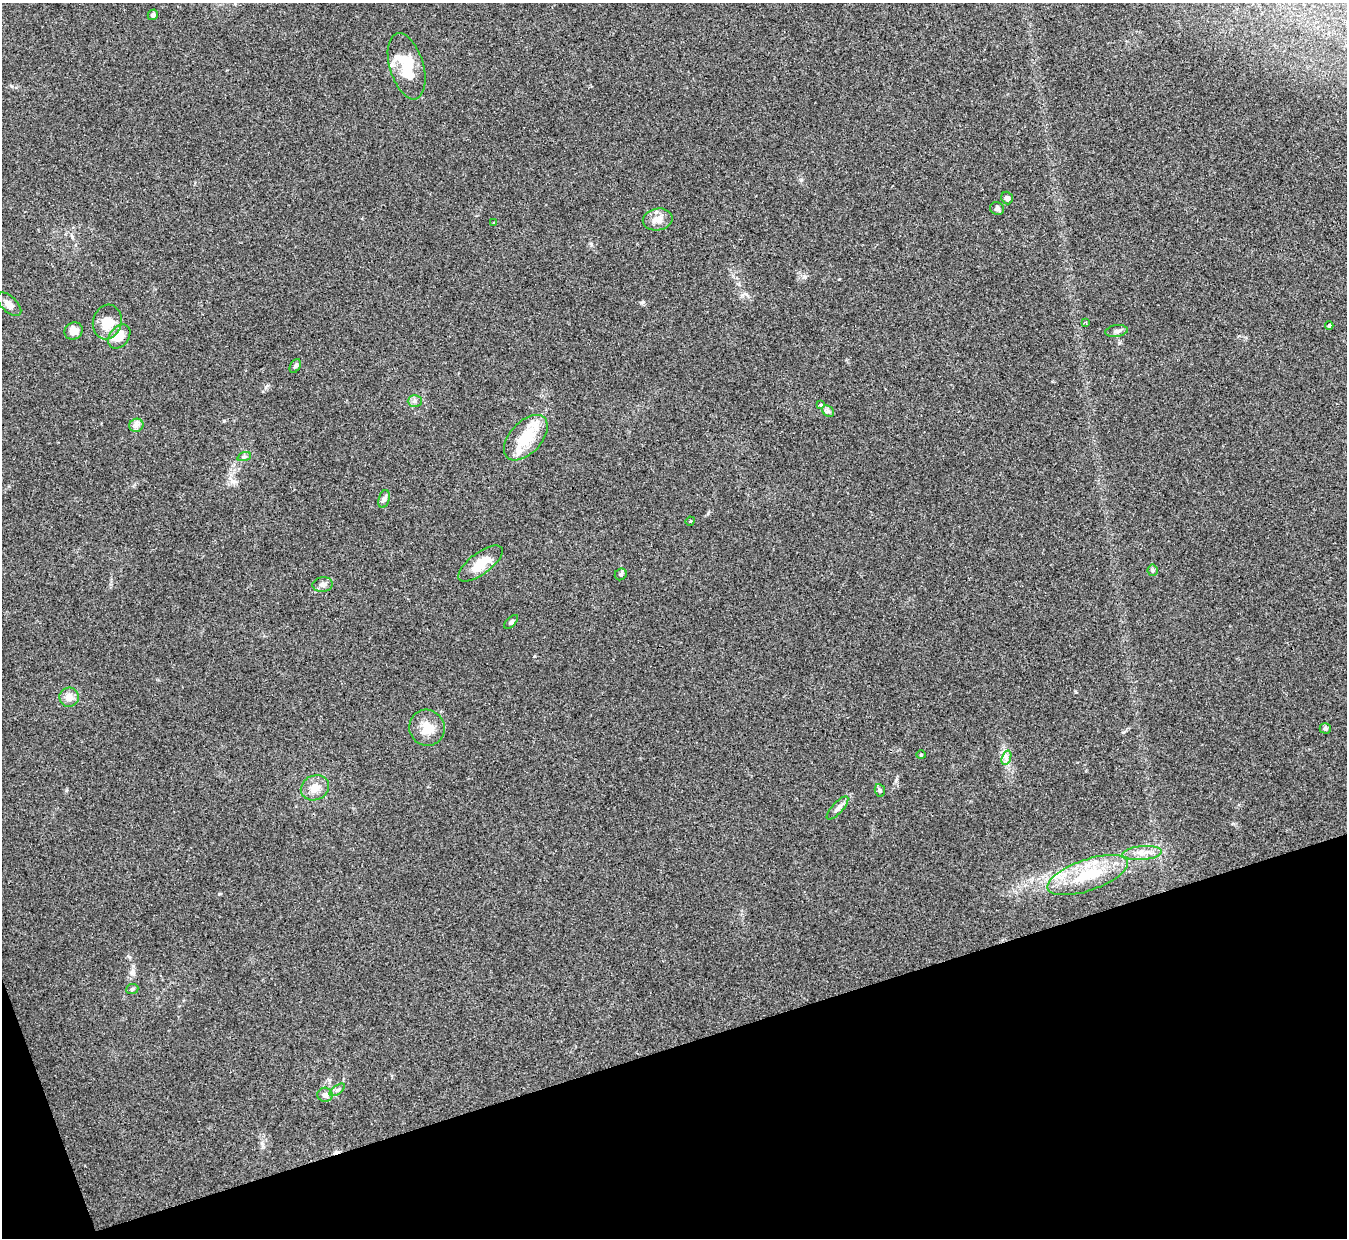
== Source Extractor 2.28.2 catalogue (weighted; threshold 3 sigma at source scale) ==
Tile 14 of 4 x 4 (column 2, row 4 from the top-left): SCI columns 1355-2699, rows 159-1394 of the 5402 x 5386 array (HDU 1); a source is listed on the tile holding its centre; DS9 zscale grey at full resolution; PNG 1349 x 1240 px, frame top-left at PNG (2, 3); each listed source drawn as its Kron ellipse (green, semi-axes under 4 px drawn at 4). Shown black and unused: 16% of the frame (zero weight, under 3 of 4 exposures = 1% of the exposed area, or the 3 px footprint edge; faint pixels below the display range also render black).
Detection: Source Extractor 2.28.2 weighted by HDU 2 'WHT'; one run over the whole footprint, this tile lists its part. Background 0.0565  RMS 0.0051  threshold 0.0227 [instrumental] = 3 sigma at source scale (4.5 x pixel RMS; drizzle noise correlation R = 1.50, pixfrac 1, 0.05/0.05 arcsec/px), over >= 5 px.
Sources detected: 42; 1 cosmic-ray / hot-pixel residue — neither listed nor drawn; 1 inside a brighter listed object's ellipse — not listed separately; the other 40 listed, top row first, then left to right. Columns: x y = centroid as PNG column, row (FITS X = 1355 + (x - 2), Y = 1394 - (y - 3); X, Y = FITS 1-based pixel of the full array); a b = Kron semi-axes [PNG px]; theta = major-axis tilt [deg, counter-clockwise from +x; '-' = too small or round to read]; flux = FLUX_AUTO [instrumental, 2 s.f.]
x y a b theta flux
153 15 5 5 - 1.4
407 66 34 17 -73 21
1007 198 6 5 - 2
997 208 7 6 - 1.4
658 219 15 11 11 4.6
494 223 4 2 - 0.36
9 304 15 7 -44 3.2
107 322 17 14 75 9.9
1086 322 4 4 - 0.57
1329 326 4 3 - 0.82
73 331 9 8 - 3.9
1117 331 11 6 8 1.8
119 337 13 9 52 7.1
295 366 7 4 60 1
415 401 7 6 - 1.4
821 405 3 3 - 2.5
828 411 6 5 - 1.1
136 425 7 6 - 1.7
526 438 27 16 47 18
244 457 7 4 19 0.97
384 499 9 5 74 1.5
690 521 5 4 - 0.55
480 564 26 10 37 11
1153 570 5 5 - 0.88
621 574 6 5 - 1
323 584 10 7 6 2
511 622 8 4 45 1
69 697 9 9 - 3.9
427 728 18 17 - 7.7
1325 728 5 5 - 1.2
921 755 4 4 - 0.48
1006 758 7 4 71 1.6
315 788 14 12 25 5.1
880 790 6 5 - 0.89
837 808 15 5 48 2
1142 853 20 7 4 4.4
1088 875 42 15 19 22
132 989 6 5 - 0.83
337 1090 9 4 35 1.3
325 1095 7 7 - 2.2
Unlisted compact peaks at least as high as the median listed source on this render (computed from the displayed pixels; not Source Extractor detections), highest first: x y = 641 303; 219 894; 805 277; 224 421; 129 957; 66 790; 801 180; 266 387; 708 513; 11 86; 591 244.